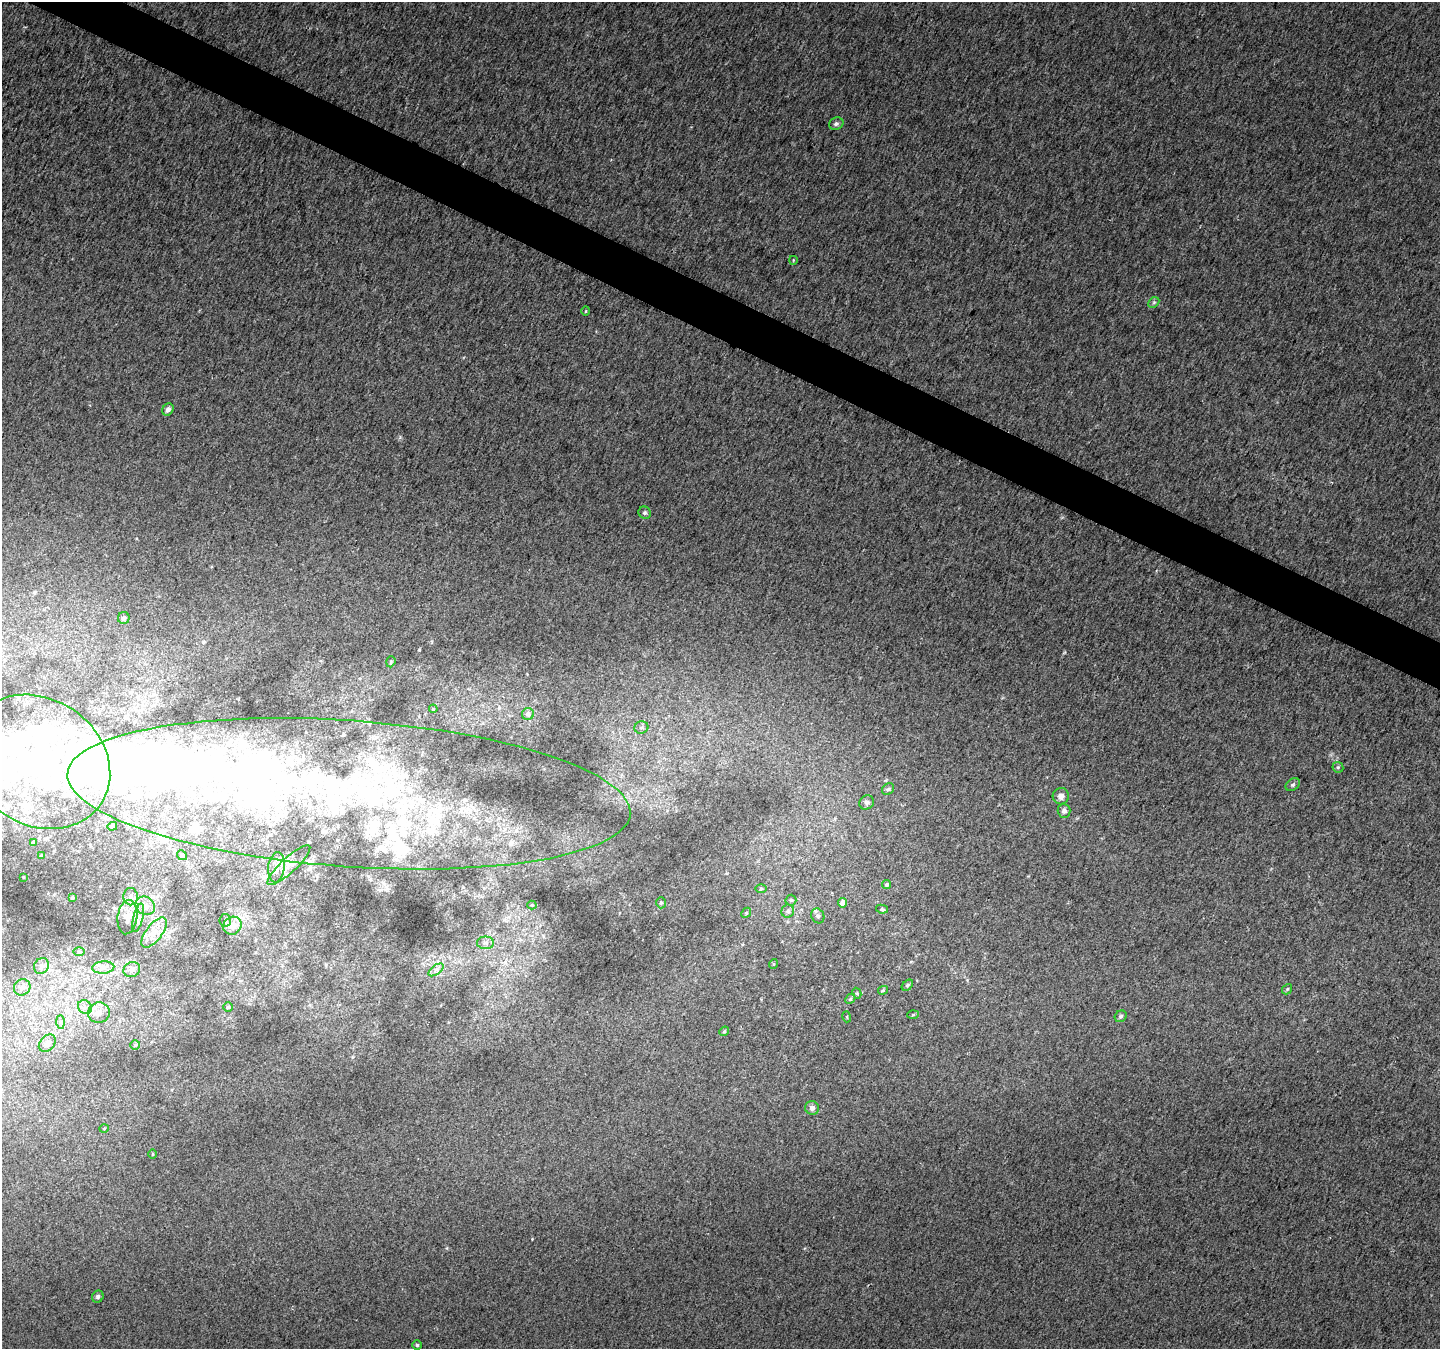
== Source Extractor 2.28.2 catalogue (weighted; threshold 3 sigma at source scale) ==
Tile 11 of 4 x 4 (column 3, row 3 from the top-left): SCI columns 2883-4320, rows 1552-2898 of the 5769 x 5870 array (HDU 1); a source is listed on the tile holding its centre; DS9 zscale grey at full resolution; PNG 1442 x 1351 px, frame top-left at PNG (2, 2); each listed source drawn as its Kron ellipse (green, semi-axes under 4 px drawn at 4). Shown black and unused: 3% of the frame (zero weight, under 2 of 3 exposures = <1% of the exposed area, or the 3 px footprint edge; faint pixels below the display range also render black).
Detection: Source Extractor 2.28.2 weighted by HDU 2 'WHT'; one run over the whole footprint, this tile lists its part. Background 0.00886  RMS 0.01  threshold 0.0459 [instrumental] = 3 sigma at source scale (4.5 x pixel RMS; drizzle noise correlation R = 1.50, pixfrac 1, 0.0396/0.0396 arcsec/px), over >= 5 px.
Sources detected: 112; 13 inside a brighter object's white glare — neither listed nor drawn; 27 inside a brighter listed object's ellipse — not listed separately; the other 72 listed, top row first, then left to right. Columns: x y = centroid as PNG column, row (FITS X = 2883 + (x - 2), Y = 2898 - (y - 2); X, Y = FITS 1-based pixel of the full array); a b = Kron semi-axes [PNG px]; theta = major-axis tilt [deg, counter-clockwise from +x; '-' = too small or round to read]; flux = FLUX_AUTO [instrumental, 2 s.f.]
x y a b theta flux
836 124 7 6 - 2.5
793 260 4 3 - 0.75
1154 302 6 4 44 1.8
586 311 4 3 - 0.82
168 409 6 5 - 3.8
645 513 6 6 - 2.2
124 618 6 6 - 2.4
391 662 6 4 71 1.7
433 709 4 3 - 0.9
528 714 6 6 - 4.7
641 727 7 6 - 2.4
38 762 76 63 -34 280
1338 767 6 5 - 1.6
1293 785 8 5 38 2.4
888 789 6 5 - 1.8
349 794 282 73 -4 690
1061 796 8 8 - 5.5
867 802 8 6 42 2.7
1064 811 7 6 - 3.6
112 826 5 4 - 1.3
34 842 4 3 - 3.7
182 855 5 4 - 1.5
42 856 3 3 - 1.2
289 865 28 7 43 9.6
276 867 15 8 83 7.4
23 877 3 2 - 0.67
887 885 5 4 - 2.2
761 889 6 4 1 1.3
72 897 3 3 - 1.6
131 897 8 7 - 5.2
791 900 5 5 - 1.8
661 903 5 4 - 1.7
843 903 5 4 - 8.1
532 905 4 4 - 0.96
145 906 10 9 - 7.3
882 909 6 4 -11 1.6
788 911 6 6 - 2.8
746 913 5 4 - 1.5
818 916 8 6 -62 2.7
127 917 17 10 83 9.9
138 918 15 5 77 5.4
225 920 6 6 - 2.5
232 926 9 8 - 9.1
154 932 18 8 52 11
485 943 8 6 -1 3.9
79 952 6 4 -1 1.5
773 964 5 3 - 0.89
41 966 8 7 - 4.4
103 967 11 6 4 5.6
132 970 8 7 - 4.9
436 970 9 4 37 3.4
907 985 6 4 42 1.7
22 987 8 7 - 4.7
1287 989 5 4 - 1.4
883 990 5 3 - 1.2
857 993 5 4 - 1.2
850 999 6 4 45 1.4
85 1007 7 6 - 4.1
228 1007 5 4 - 1.2
99 1013 11 10 - 8.5
913 1015 6 4 2 1.2
1121 1016 6 5 - 2
847 1017 5 3 - 0.91
61 1022 7 4 -89 2.2
724 1031 5 4 - 1.2
47 1043 10 7 48 4.3
135 1045 5 5 - 1.5
812 1108 7 6 - 4.1
104 1128 4 3 - 0.82
152 1154 5 3 - 1
98 1297 6 5 - 2.2
417 1345 5 5 - 1.5
Overlapping masked pixels (flux is a lower limit): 1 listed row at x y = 349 794
Isophote crosses this tile's border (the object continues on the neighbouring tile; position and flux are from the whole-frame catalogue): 1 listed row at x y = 349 794
Unlisted compact peaks at least as high as the median listed source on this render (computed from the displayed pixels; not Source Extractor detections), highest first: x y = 532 1239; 447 1248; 805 1248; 400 438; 1062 518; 967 980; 1028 876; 136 538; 1002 698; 1063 653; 911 962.